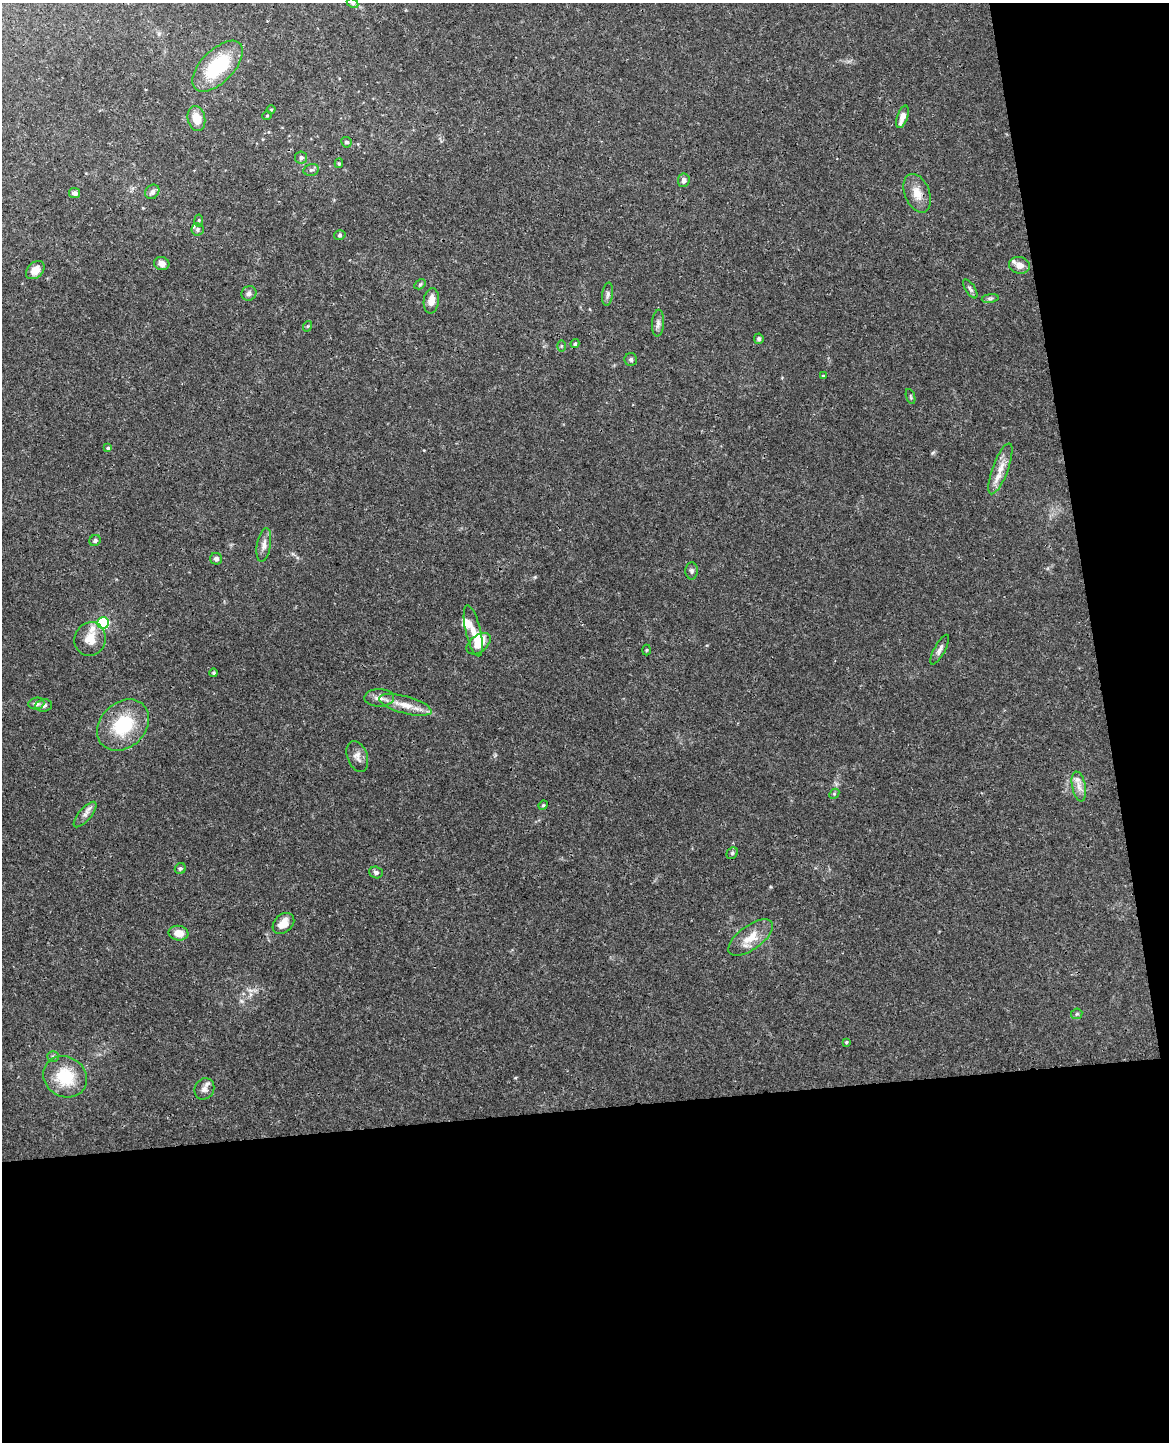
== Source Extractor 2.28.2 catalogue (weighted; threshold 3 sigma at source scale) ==
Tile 12 of 4 x 3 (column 4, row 3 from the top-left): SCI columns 3558-4724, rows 147-1586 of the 4782 x 4720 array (HDU 1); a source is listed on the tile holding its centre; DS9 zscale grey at full resolution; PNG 1171 x 1444 px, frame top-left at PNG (2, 3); each listed source drawn as its Kron ellipse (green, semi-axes under 4 px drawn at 4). Shown black and unused: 29% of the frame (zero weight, under 3 of 4 exposures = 6% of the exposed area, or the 3 px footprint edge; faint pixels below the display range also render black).
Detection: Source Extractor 2.28.2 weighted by HDU 2 'WHT'; one run over the whole footprint, this tile lists its part. Background 0.043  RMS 0.0031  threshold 0.0138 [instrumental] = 3 sigma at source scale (4.5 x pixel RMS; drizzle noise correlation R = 1.50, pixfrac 1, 0.05/0.05 arcsec/px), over >= 5 px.
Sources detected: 74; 1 inside a brighter object's white glare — neither listed nor drawn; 5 inside a brighter listed object's ellipse — not listed separately; the other 68 listed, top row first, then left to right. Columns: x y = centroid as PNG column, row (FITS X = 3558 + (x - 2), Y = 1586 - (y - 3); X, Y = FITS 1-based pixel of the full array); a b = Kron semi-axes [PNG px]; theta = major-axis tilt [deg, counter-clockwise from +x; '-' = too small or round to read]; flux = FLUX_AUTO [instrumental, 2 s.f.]
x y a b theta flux
353 3 6 4 -27 0.45
218 66 32 16 45 18
271 110 4 3 - 0.27
267 116 5 3 - 0.23
902 117 12 5 71 2.8
196 118 12 8 -78 4.5
346 142 5 5 - 0.73
301 158 6 6 - 1.1
339 163 5 4 - 0.46
311 170 8 6 13 0.76
684 180 6 6 - 1.2
152 192 8 6 49 1.3
74 193 5 5 - 1.2
917 193 20 12 -69 3.9
199 220 6 4 82 0.47
197 229 6 6 - 0.69
340 235 6 4 16 0.52
162 264 8 6 -18 1.6
1020 265 10 8 -12 2.5
35 270 10 7 44 2.8
420 284 6 4 29 0.46
970 289 11 5 -57 0.83
249 293 8 7 - 1
608 294 11 5 82 0.96
990 298 8 4 8 0.57
431 301 13 7 83 2.8
658 323 13 6 86 1.3
308 326 5 3 - 0.28
759 339 5 4 - 0.68
575 344 4 4 - 0.5
561 346 6 4 -90 0.33
631 360 6 6 - 0.7
823 376 3 3 - 0.28
910 396 8 3 -71 0.41
108 448 4 4 - 0.38
1000 469 27 8 69 3.7
95 541 6 5 - 0.57
264 545 17 7 80 2
216 559 6 6 - 1
692 571 8 6 -89 0.71
103 623 6 5 - 35
473 631 26 7 -77 3.1
90 639 17 15 72 5.2
479 644 14 8 37 5.3
646 650 5 3 - 0.3
940 650 16 5 62 1.3
214 673 4 4 - 0.43
379 698 15 9 0 2.1
36 703 8 6 7 1.1
44 705 8 6 7 0.97
405 705 27 8 -15 4.5
123 725 29 22 44 16
357 756 16 10 -69 2
1079 786 15 6 -79 2.1
834 794 6 4 46 0.38
543 805 5 4 - 0.38
85 815 16 6 49 1.6
732 853 6 5 - 0.49
180 869 6 5 - 0.58
376 872 7 5 -19 0.82
283 923 12 9 43 3.6
179 933 10 7 -7 3.1
751 937 26 12 35 5.5
1077 1014 6 5 - 0.46
846 1042 4 3 - 0.37
53 1056 6 5 - 0.57
65 1077 22 20 -33 12
204 1089 11 9 58 1.5
Isophote crosses this tile's border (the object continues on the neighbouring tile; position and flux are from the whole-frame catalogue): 1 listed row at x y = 353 3